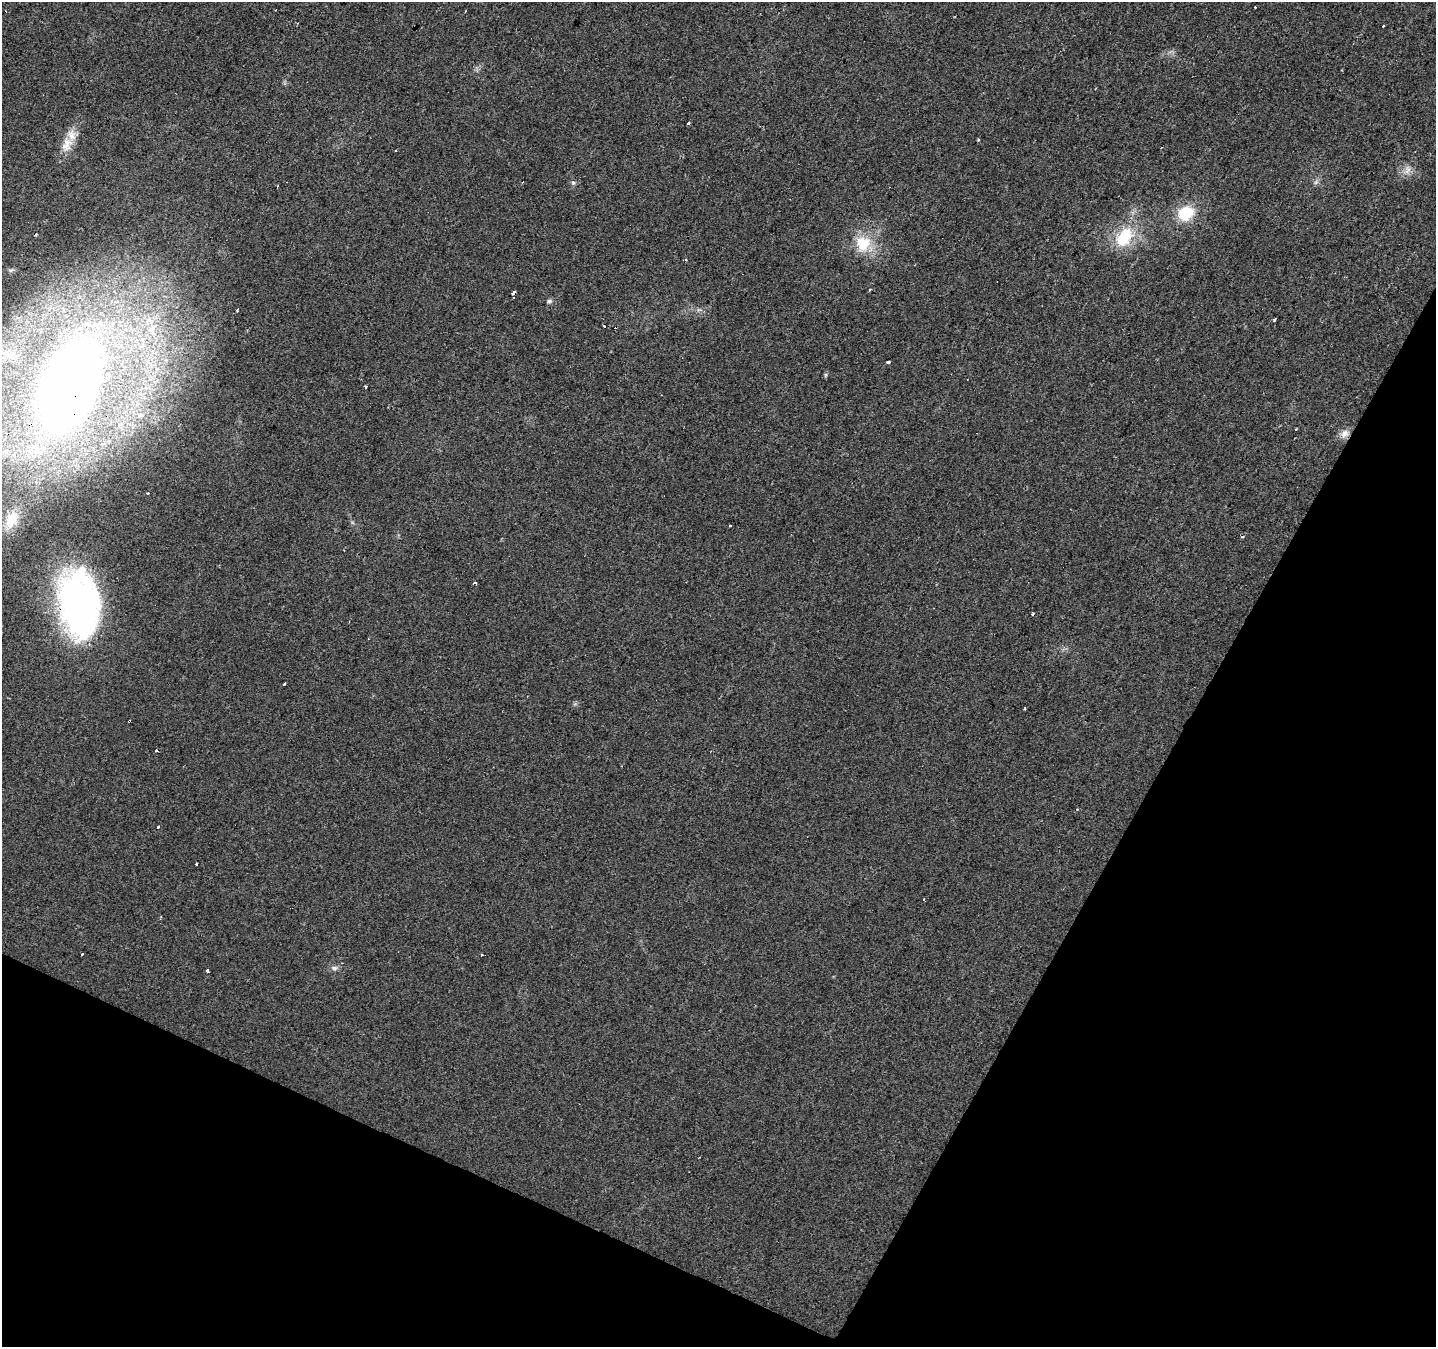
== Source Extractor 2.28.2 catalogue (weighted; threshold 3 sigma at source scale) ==
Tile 15 of 4 x 4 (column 3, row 4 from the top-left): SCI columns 2874-4307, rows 266-1610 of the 5741 x 5843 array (HDU 1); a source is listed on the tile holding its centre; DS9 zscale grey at full resolution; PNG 1438 x 1349 px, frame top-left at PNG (2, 2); no overlay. Shown black and unused: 25% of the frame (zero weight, under 2 of 3 exposures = <1% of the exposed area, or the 3 px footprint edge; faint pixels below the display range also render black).
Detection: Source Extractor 2.28.2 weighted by HDU 2 'WHT'; one run over the whole footprint, this tile lists its part. Background 0.022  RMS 0.006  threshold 0.0268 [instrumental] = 3 sigma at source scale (4.5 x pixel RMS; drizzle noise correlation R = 1.50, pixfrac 1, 0.0396/0.0396 arcsec/px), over >= 5 px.
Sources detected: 54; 11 cosmic-ray / hot-pixel residue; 1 long thin detection or spike segment (spike, bleed or trail) — not listed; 1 inside a brighter listed object's ellipse — not listed separately; the other 41 listed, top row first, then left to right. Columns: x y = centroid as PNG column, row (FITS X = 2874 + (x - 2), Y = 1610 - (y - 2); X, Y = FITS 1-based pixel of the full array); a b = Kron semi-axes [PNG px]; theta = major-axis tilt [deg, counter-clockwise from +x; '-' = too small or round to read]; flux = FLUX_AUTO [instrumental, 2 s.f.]
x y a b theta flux
1255 7 2 2 - 0.43
1383 26 3 3 - 2.1
688 123 3 3 - 11
978 139 4 3 - 0.55
67 145 21 14 73 8.6
396 150 3 2 - 0.58
1407 169 13 6 69 3.3
1316 182 7 5 45 1.3
573 183 7 5 -67 1.2
277 186 3 2 - 0.48
1186 213 16 13 30 21
1124 237 23 16 57 25
863 244 22 21 - 19
870 290 3 3 - 1.4
513 293 4 3 - 6.8
549 301 7 5 4 1.2
1275 319 4 3 - 7.2
604 326 3 3 - 3
11 355 22 12 -20 10
888 362 3 3 - 12
826 375 6 4 89 0.78
70 386 69 38 69 790
140 414 3 3 - 9.4
1296 429 3 3 - 1.3
1345 434 12 10 33 4
37 450 13 9 -44 6.8
148 493 3 3 - 4.9
11 520 28 17 64 16
730 525 3 3 - 2.6
1242 537 4 3 - 0.78
475 582 3 3 - 3.6
79 605 64 37 -83 190
1024 709 3 3 - 3.7
156 750 3 3 - 2.4
158 826 3 3 - 1.8
196 864 3 3 - 1.8
924 899 3 2 - 0.75
82 954 3 3 - 1.5
481 955 3 3 - 1.1
334 968 9 6 0 1.9
207 970 3 3 - 7.7
Overlapping masked pixels (flux is a lower limit): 2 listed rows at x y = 70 386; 79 605